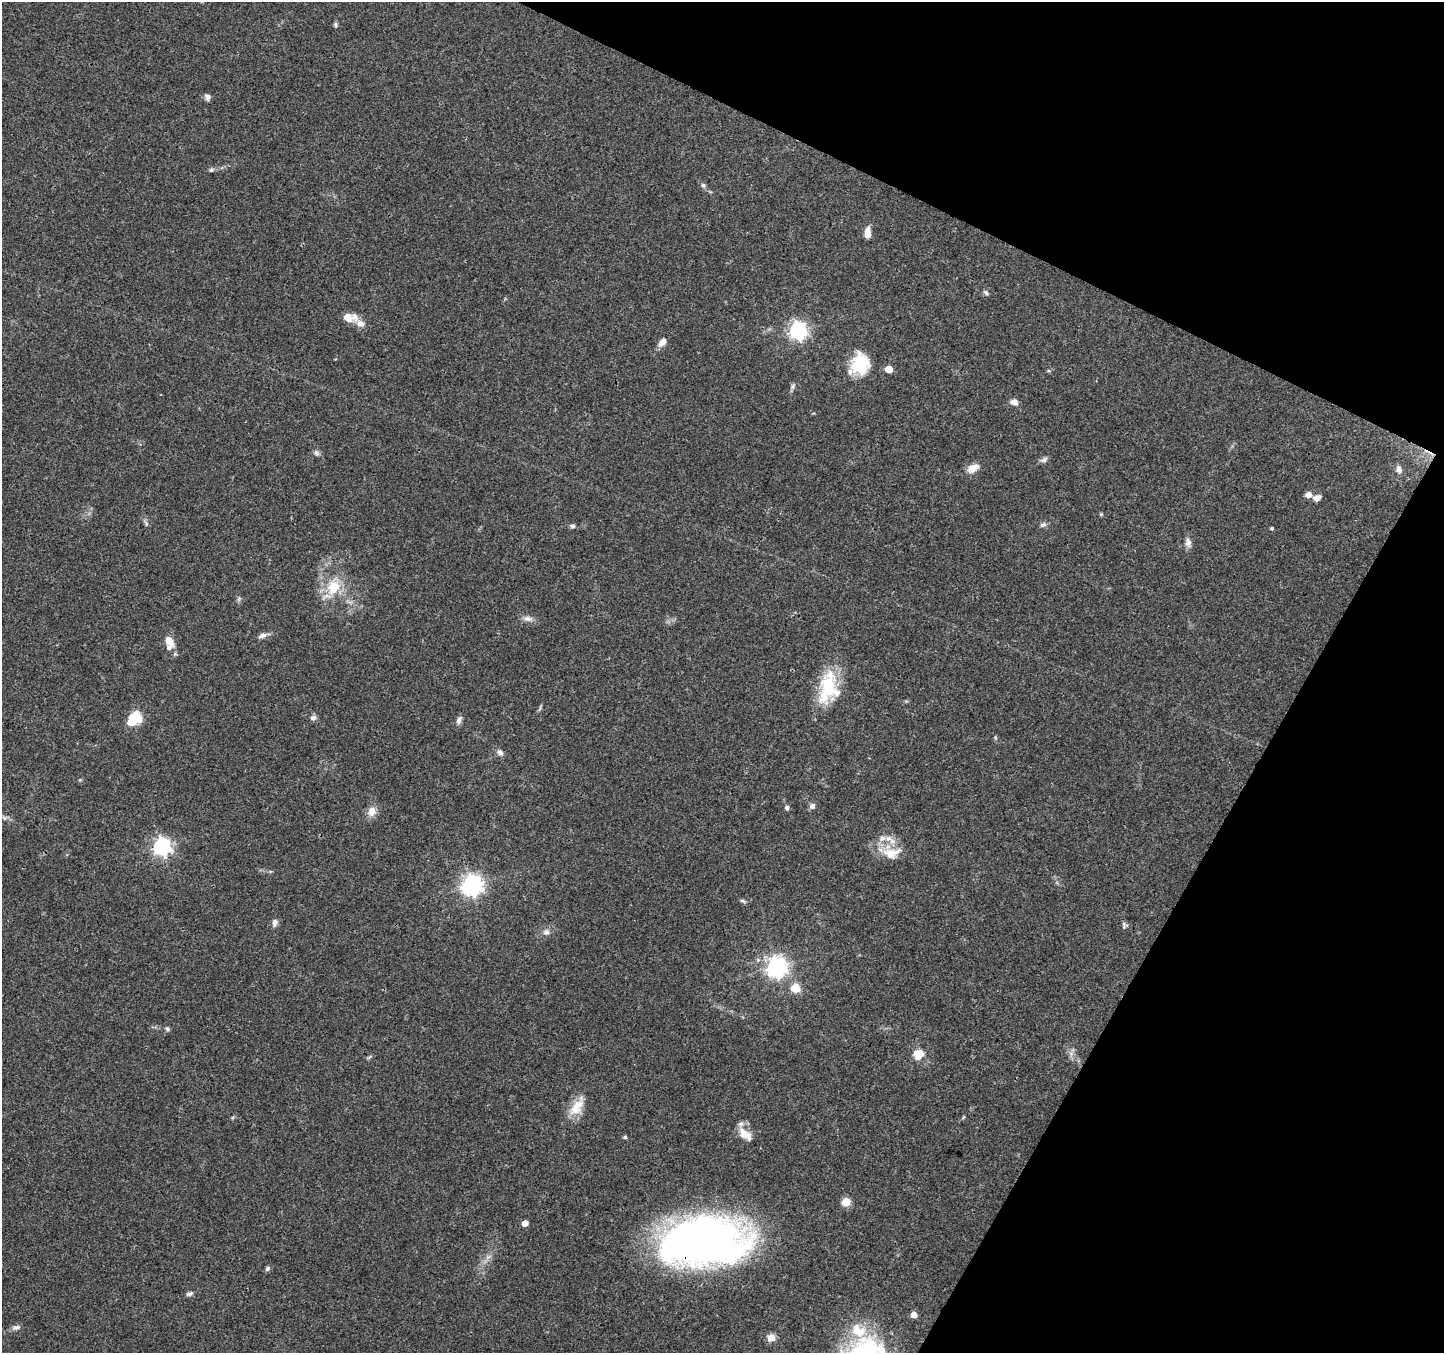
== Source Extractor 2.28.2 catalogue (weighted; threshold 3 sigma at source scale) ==
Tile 8 of 4 x 4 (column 4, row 2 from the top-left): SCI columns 4327-5768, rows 2902-4252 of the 5776 x 5870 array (HDU 1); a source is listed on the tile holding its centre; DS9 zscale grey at full resolution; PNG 1446 x 1355 px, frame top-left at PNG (2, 2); no overlay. Shown black and unused: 23% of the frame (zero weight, under 3 of 4 exposures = <1% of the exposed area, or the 3 px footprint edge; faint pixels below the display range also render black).
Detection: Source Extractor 2.28.2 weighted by HDU 2 'WHT'; one run over the whole footprint, this tile lists its part. Background 0.0518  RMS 0.0036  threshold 0.0162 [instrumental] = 3 sigma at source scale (4.5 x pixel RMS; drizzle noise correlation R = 1.50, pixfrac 1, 0.0396/0.0396 arcsec/px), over >= 5 px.
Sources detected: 73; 1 inside a brighter object's white glare — not listed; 7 inside a brighter listed object's ellipse — not listed separately; the other 65 listed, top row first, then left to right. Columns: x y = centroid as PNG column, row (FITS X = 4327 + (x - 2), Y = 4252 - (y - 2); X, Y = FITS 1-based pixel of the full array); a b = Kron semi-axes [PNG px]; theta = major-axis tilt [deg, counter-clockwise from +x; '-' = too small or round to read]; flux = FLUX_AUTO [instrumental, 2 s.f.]
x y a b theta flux
335 24 6 5 - 0.66
207 97 8 6 -68 1.3
211 170 5 5 - 0.64
703 185 6 5 - 0.7
868 235 9 7 86 2.6
986 292 8 5 -46 0.76
349 317 18 10 -6 4.4
798 331 7 7 - 130
662 342 12 7 50 2.3
860 364 22 18 77 15
889 369 5 5 - 6.9
793 386 9 5 72 0.9
1014 402 8 6 -7 2.1
316 453 8 7 - 1.1
1044 460 11 6 29 1.2
973 468 16 10 28 3.4
1399 469 9 7 -73 1.9
1308 495 6 6 - 2.5
1317 498 9 6 26 2
1101 514 5 5 - 0.4
146 523 8 5 -73 0.79
1043 525 9 6 11 1.1
572 526 7 5 -12 0.85
1272 528 4 4 - 0.54
1188 542 13 8 -84 1.9
333 587 22 18 60 11
239 598 7 5 79 0.71
528 619 14 7 -7 2
262 635 12 6 20 1.6
169 641 12 7 -63 4.7
827 689 44 21 75 19
136 718 6 6 - 36
313 718 9 6 15 1.2
459 720 10 6 66 1.5
500 752 9 7 -48 1.3
812 806 7 7 - 1.4
787 808 5 5 - 0.93
372 811 13 10 67 3.2
4 818 9 3 -44 0.56
162 846 7 7 - 130
891 853 26 18 1 8.9
472 885 7 7 - 220
742 901 9 4 -21 0.69
275 923 10 6 78 1.5
1124 925 8 6 -85 0.87
546 932 10 8 33 1.7
776 967 7 7 - 220
795 988 5 5 - 15
167 1028 7 5 -57 0.71
918 1054 14 12 33 5
1071 1054 7 6 - 1.3
369 1057 8 3 45 0.49
576 1108 21 16 68 6.7
745 1134 22 11 -42 4.7
625 1137 4 4 - 0.64
846 1202 5 5 - 13
525 1223 5 4 - 3.9
705 1242 84 45 4 210
268 1268 7 6 - 0.79
190 1294 9 5 17 0.97
914 1315 5 5 - 4.2
16 1327 12 7 8 1.4
858 1331 23 17 -35 10
771 1338 9 8 - 2.6
881 1350 17 10 -76 5.1
Overlapping masked pixels (flux is a lower limit): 1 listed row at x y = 705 1242
Isophote crosses this tile's border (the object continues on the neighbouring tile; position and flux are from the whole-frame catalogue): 1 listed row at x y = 881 1350